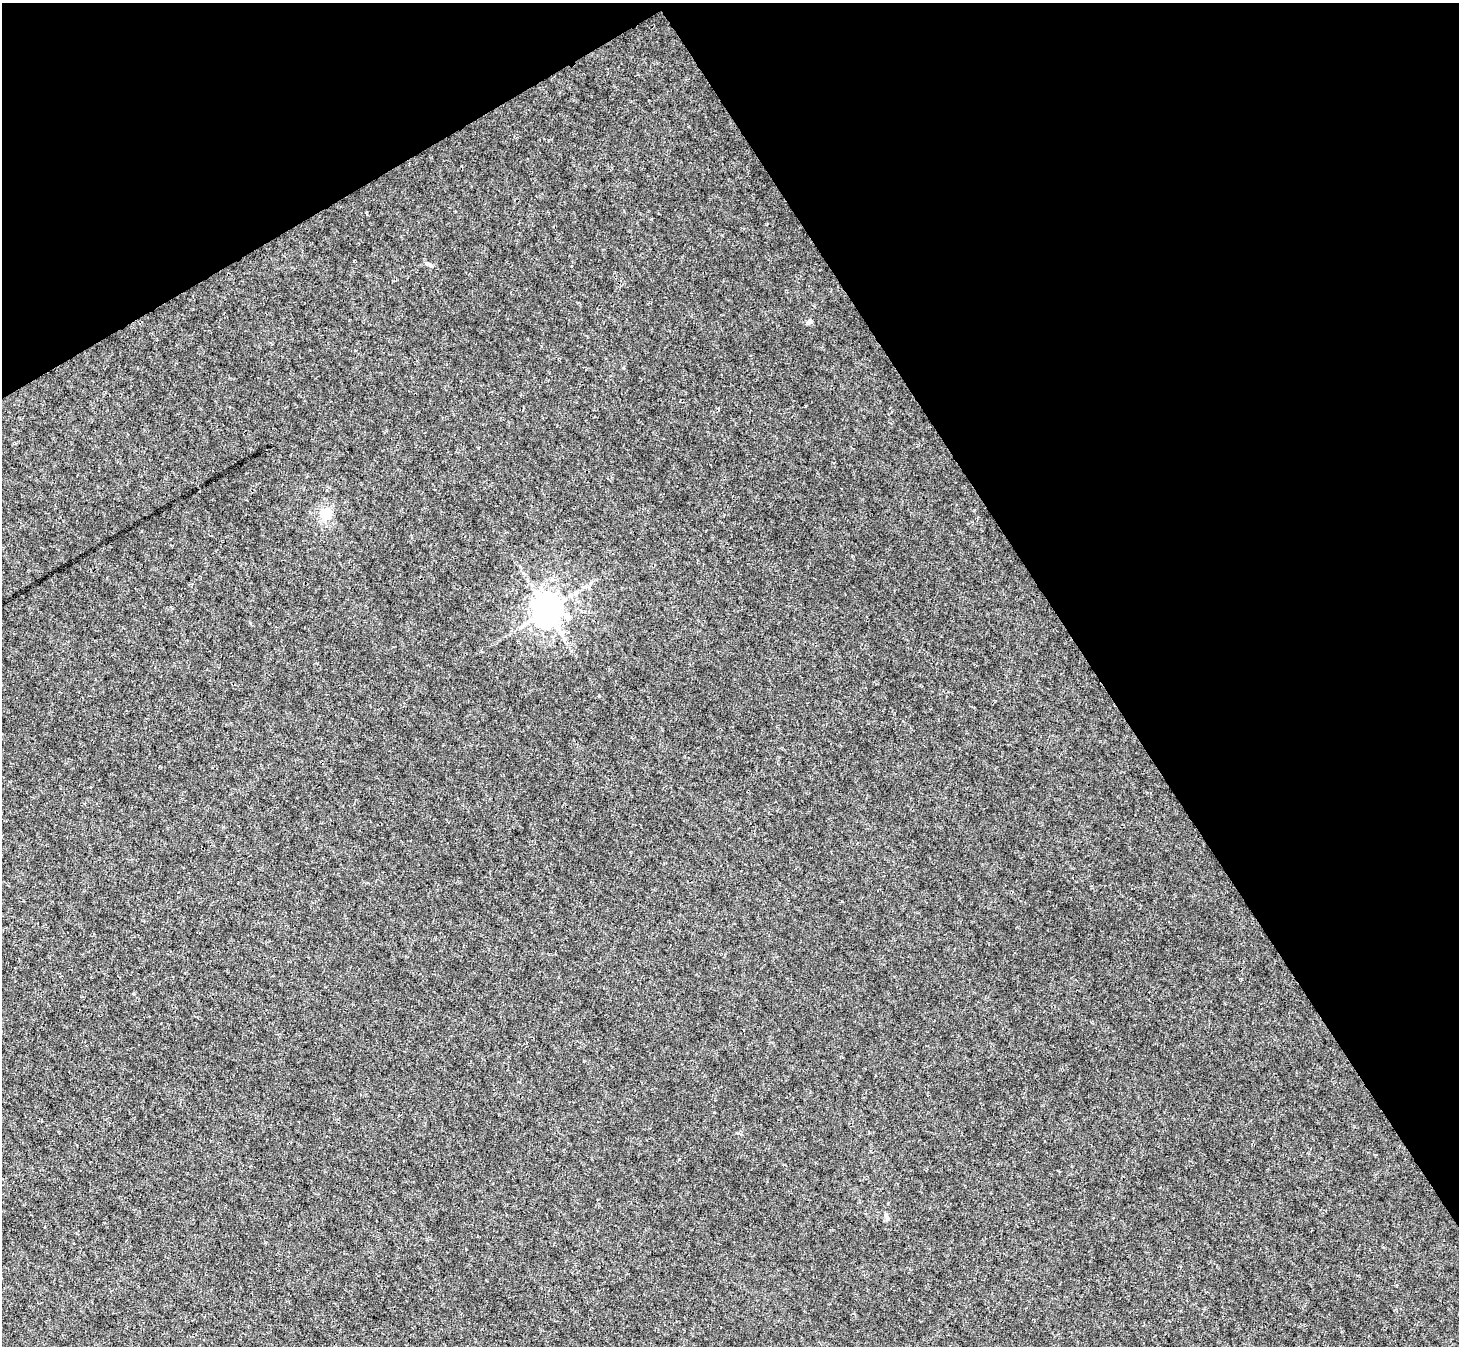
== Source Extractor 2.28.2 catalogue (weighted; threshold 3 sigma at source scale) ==
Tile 3 of 4 x 4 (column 3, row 1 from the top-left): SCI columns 2918-4374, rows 4325-5668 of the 5832 x 5824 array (HDU 1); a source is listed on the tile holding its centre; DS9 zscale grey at full resolution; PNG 1461 x 1348 px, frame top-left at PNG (2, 3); no overlay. Shown black and unused: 32% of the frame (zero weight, under 3 of 4 exposures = <1% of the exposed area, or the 3 px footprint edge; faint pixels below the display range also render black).
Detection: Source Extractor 2.28.2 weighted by HDU 2 'WHT'; one run over the whole footprint, this tile lists its part. Background 6.02e-04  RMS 0.0023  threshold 0.0104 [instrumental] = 3 sigma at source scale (4.5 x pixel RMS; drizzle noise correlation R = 1.50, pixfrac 1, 0.05/0.05 arcsec/px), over >= 5 px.
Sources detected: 6; all 6 listed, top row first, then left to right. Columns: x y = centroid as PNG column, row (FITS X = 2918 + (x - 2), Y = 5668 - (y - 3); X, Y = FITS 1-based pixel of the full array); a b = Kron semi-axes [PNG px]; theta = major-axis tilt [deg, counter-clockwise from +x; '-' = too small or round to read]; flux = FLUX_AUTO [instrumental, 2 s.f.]
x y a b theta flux
429 264 7 4 -19 0.41
810 321 6 5 - 0.84
325 514 14 12 74 3.6
547 610 11 8 78 380
568 618 7 7 - 1.2
887 1219 6 6 - 0.6